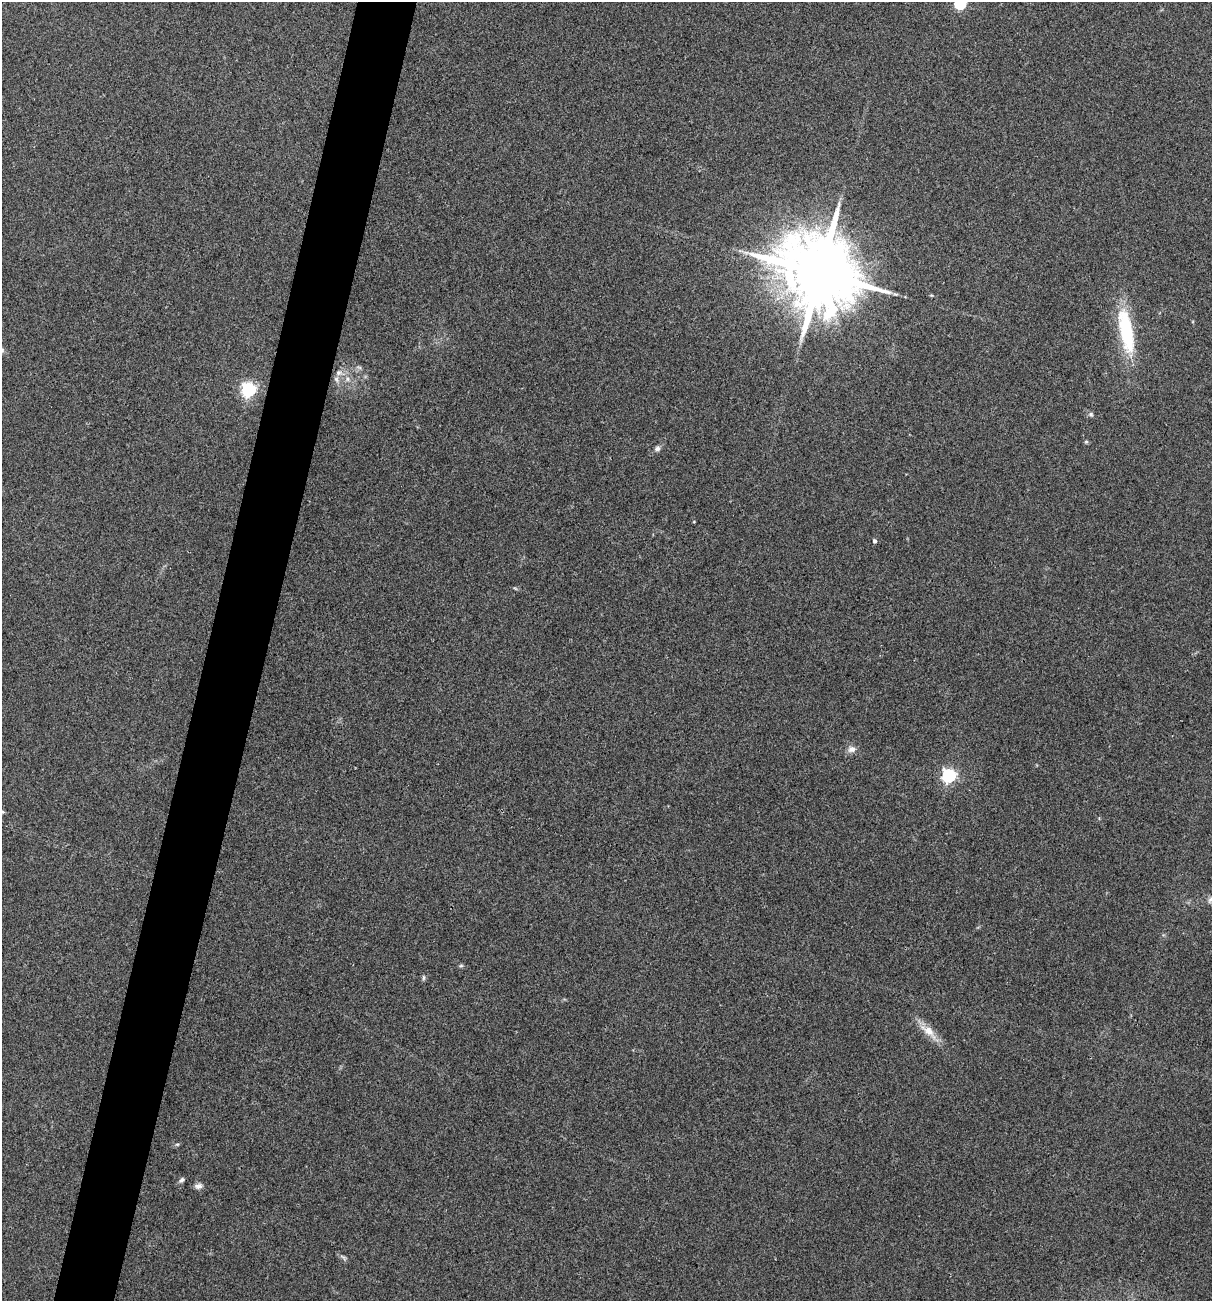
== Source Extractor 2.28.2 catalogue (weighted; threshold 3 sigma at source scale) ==
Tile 7 of 4 x 4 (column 3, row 2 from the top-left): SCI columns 2544-3753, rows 2600-3898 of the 5213 x 5200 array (HDU 1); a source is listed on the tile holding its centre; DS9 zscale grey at full resolution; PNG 1214 x 1303 px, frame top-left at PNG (2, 2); no overlay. Shown black and unused: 5% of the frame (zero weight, under 3 of 4 exposures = <1% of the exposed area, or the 3 px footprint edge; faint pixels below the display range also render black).
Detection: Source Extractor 2.28.2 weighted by HDU 2 'WHT'; one run over the whole footprint, this tile lists its part. Background 0.196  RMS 0.0078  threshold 0.0351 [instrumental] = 3 sigma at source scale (4.5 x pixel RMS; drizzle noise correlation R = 1.50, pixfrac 1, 0.05/0.05 arcsec/px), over >= 5 px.
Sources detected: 25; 1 inside a brighter listed object's ellipse — not listed separately; the other 24 listed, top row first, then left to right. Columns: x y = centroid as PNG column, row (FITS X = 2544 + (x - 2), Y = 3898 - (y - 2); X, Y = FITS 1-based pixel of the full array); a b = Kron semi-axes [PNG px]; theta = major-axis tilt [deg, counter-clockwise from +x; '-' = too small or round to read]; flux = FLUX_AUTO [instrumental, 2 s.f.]
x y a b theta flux
960 4 5 5 - 85
819 273 24 18 -24 11000
895 294 8 4 -17 1.5
931 295 6 3 -18 0.79
1126 331 52 15 -80 61
359 367 7 4 -19 1.3
339 373 10 8 25 4
347 379 8 8 - 4
249 390 6 6 - 190
1091 414 7 7 - 1.9
1086 442 5 5 - 1.1
657 449 8 7 - 2.3
875 541 5 4 - 2.1
515 588 6 3 -19 1
852 749 12 9 9 4.3
949 775 6 6 - 180
2 812 6 5 - 1.3
461 966 6 4 1 1.1
424 978 8 4 90 1.4
928 1031 31 11 -41 12
177 1144 6 4 0 1.1
182 1180 8 5 34 2
198 1186 11 7 4 3.2
343 1257 13 4 -38 1.9
Isophote crosses this tile's border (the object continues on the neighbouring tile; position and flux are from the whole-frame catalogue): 2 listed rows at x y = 960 4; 2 812